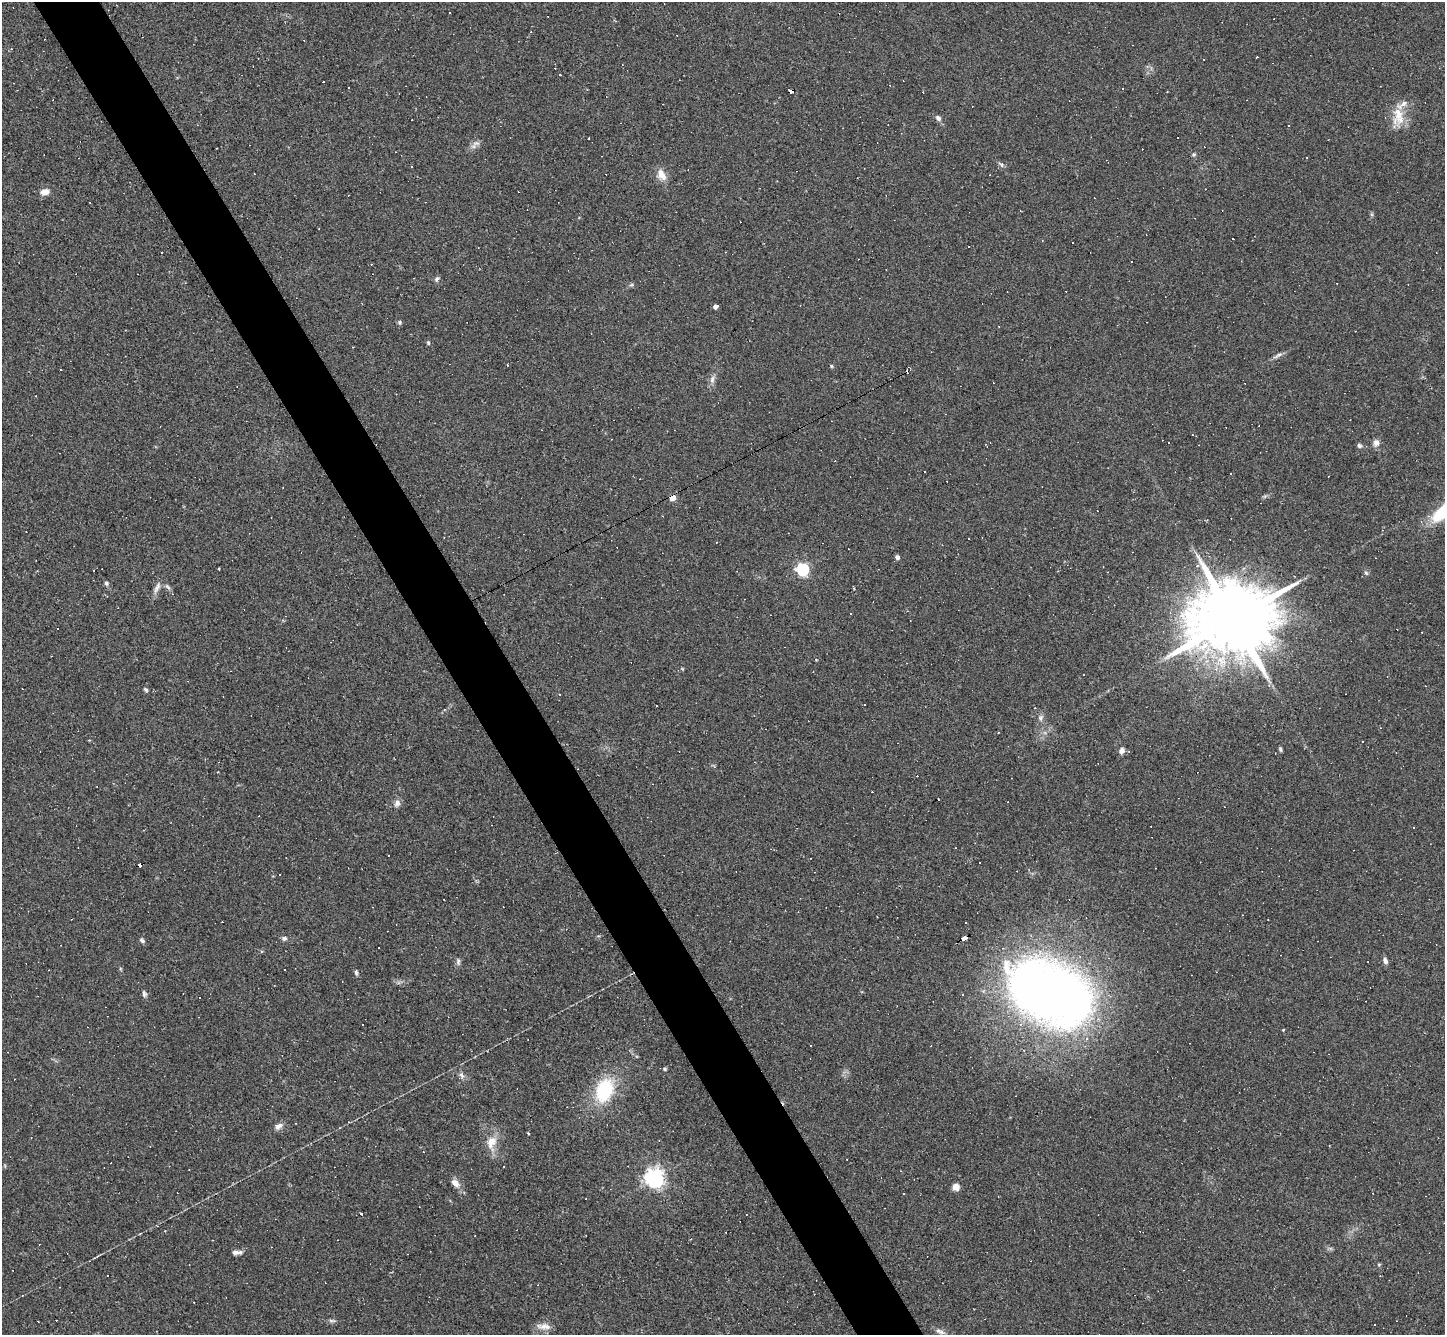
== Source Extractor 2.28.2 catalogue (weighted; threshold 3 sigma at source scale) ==
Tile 11 of 4 x 4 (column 3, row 3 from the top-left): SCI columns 2889-4331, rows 1482-2814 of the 5775 x 5766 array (HDU 1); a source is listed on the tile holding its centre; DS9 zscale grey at full resolution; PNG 1447 x 1337 px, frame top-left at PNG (2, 2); no overlay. Shown black and unused: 5% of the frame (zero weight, under 2 of 3 exposures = <1% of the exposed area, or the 3 px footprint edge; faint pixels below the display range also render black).
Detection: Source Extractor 2.28.2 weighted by HDU 2 'WHT'; one run over the whole footprint, this tile lists its part. Background 0.112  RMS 0.0072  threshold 0.0323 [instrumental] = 3 sigma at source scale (4.5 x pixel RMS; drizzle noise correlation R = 1.50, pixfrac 1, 0.05/0.05 arcsec/px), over >= 5 px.
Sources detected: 144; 68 cosmic-ray / hot-pixel residue — not listed; the other 76 listed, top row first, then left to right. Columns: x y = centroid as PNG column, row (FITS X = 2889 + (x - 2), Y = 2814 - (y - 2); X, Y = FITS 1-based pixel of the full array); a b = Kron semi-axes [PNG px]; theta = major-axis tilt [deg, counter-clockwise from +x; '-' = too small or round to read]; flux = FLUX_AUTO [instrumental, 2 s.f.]
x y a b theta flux
1257 57 3 2 - 0.91
1123 88 3 2 - 0.6
791 92 4 3 - 21
1398 114 31 13 77 15
938 118 8 6 -50 2.5
588 138 3 3 - 4
476 143 12 6 17 2.8
1194 155 6 4 19 0.97
1001 164 9 4 -38 1.5
662 175 16 10 -64 6.8
45 192 9 6 7 5.5
1073 243 3 2 - 0.73
437 279 7 5 61 1.6
631 285 6 4 18 1.1
716 306 5 4 - 3.2
400 322 6 5 - 1.2
428 343 5 4 - 0.91
1278 355 17 4 28 2.7
507 365 3 2 - 0.75
832 366 5 4 - 0.86
712 379 11 6 78 3
1168 443 3 2 - 0.82
1376 443 10 8 77 3.3
1359 445 6 6 - 1.6
672 497 5 4 - 9.6
897 557 4 4 - 2.8
1197 566 5 4 - 1.2
219 569 3 2 - 0.61
802 569 6 5 - 120
1366 573 6 4 -45 1.1
106 583 6 5 - 1.4
168 587 9 4 -45 1.7
157 588 16 6 63 3.6
1233 619 27 17 24 12000
51 656 2 2 - 0.4
146 689 6 4 -22 1.1
560 694 3 2 - 0.45
1040 718 8 7 - 2.2
1363 742 3 2 - 0.71
1280 749 7 4 -76 1.1
1122 751 8 6 57 2.8
397 803 11 7 72 3
1413 827 3 2 - 0.69
140 865 4 3 - 15
444 900 2 2 - 0.43
966 922 3 2 - 1.1
284 938 6 5 - 1.8
964 939 6 3 27 32
142 940 7 5 -38 1.5
458 961 10 5 90 1.9
1385 961 8 5 -71 2.5
356 972 7 4 -65 1.3
1050 993 75 46 -26 650
144 994 9 6 -70 1.8
962 995 3 2 - 0.69
1283 1030 3 3 - 0.5
810 1046 3 3 - 6.2
665 1069 5 4 - 1
461 1075 10 6 -68 2.4
604 1090 32 22 68 40
278 1126 11 7 33 3.3
528 1133 3 2 - 0.7
491 1142 19 13 66 9.9
504 1166 3 2 - 0.75
654 1178 7 6 - 360
455 1183 12 7 -43 4.6
956 1187 8 7 - 4.4
904 1193 3 2 - 0.87
361 1213 3 3 - 2.5
237 1252 13 5 3 3.4
1379 1264 5 3 - 0.74
108 1275 3 3 - 1.6
332 1321 10 4 -5 1.6
1374 1325 3 2 - 1.1
543 1326 18 8 -6 5.5
940 1331 14 6 -23 3.2
Overlapping masked pixels (flux is a lower limit): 4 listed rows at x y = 791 92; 672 497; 140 865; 964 939